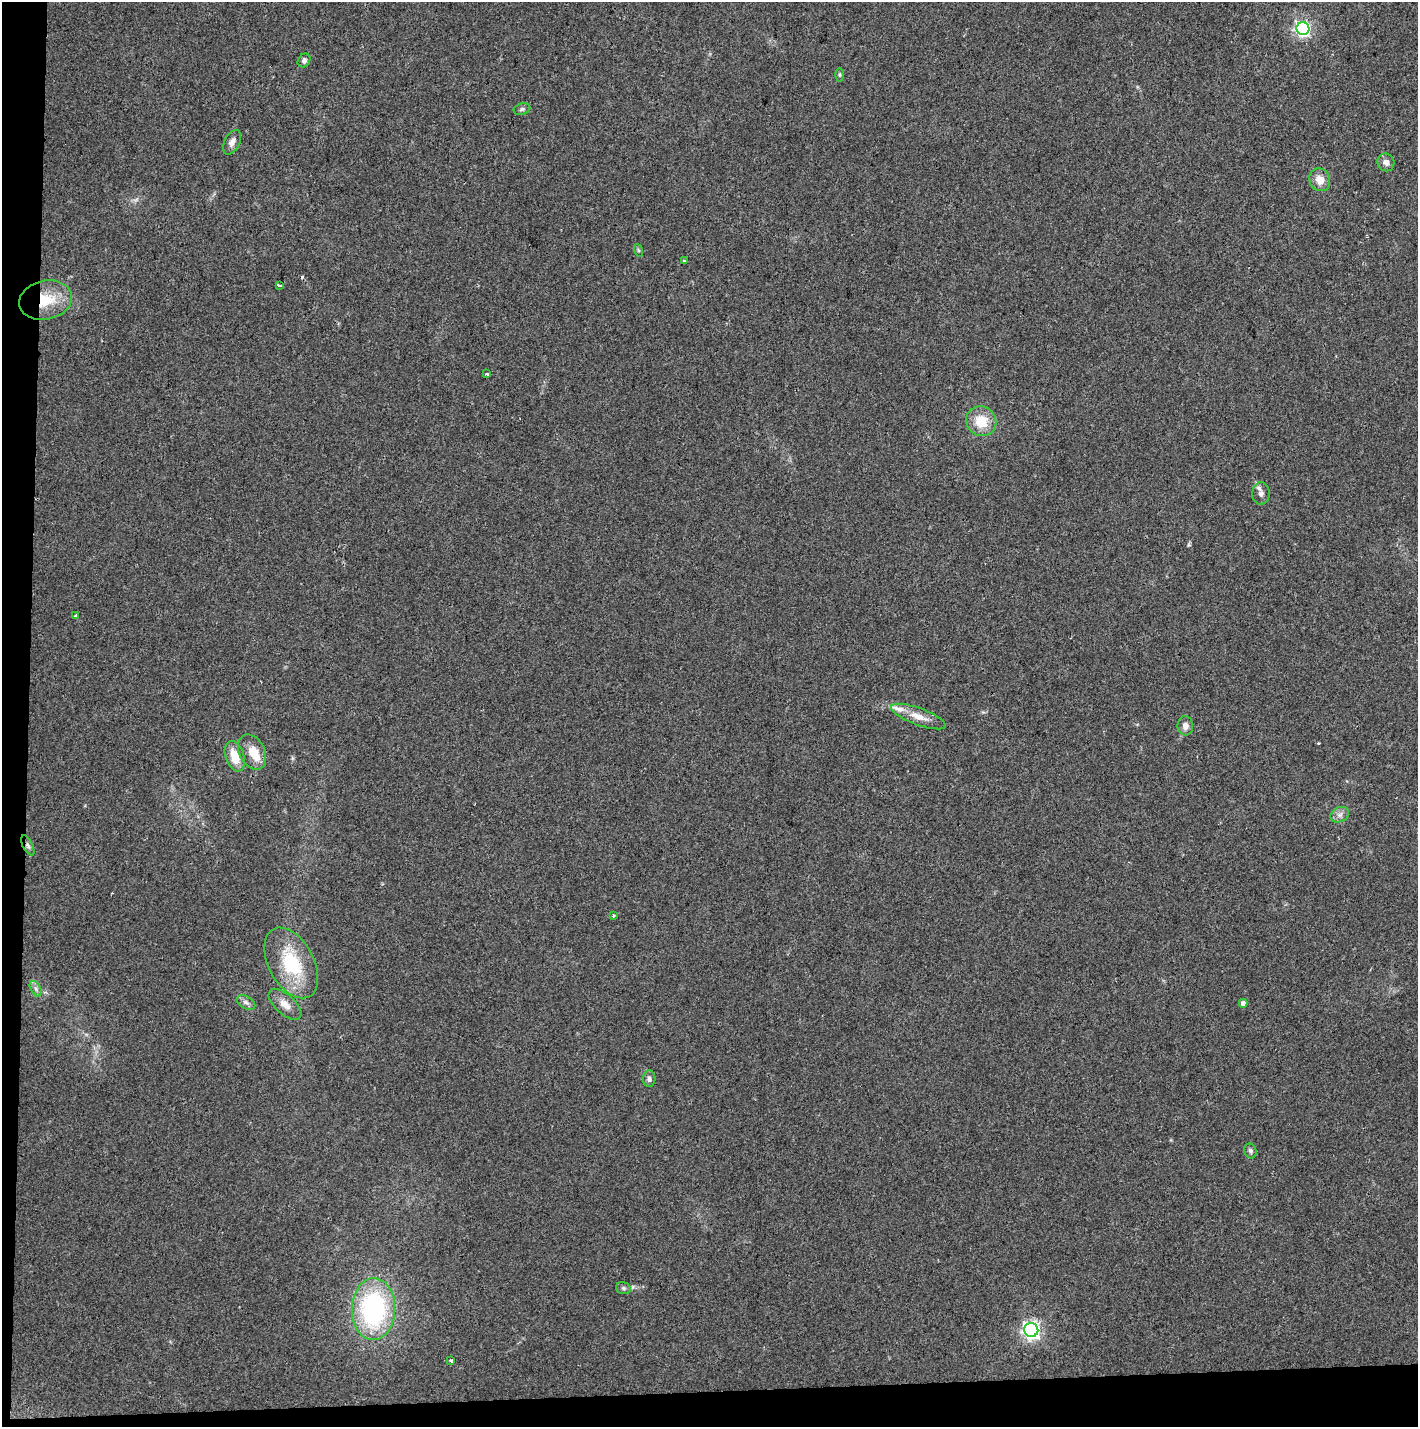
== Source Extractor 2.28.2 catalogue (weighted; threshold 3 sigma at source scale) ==
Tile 7 of 3 x 3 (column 1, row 3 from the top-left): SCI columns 7-1422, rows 116-1540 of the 4255 x 4507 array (HDU 1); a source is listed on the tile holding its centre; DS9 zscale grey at full resolution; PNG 1420 x 1429 px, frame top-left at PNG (2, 2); each listed source drawn as its Kron ellipse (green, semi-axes under 4 px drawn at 4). Shown black and unused: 4% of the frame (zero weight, under 2 of 3 exposures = <1% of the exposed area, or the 3 px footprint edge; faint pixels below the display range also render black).
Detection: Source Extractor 2.28.2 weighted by HDU 2 'WHT'; one run over the whole footprint, this tile lists its part. Background 0.0524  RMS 0.0071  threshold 0.0318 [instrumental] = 3 sigma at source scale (4.5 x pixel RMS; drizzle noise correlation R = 1.50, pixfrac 1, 0.0396/0.0396 arcsec/px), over >= 5 px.
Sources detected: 36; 1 cosmic-ray / hot-pixel residue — neither listed nor drawn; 2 inside a brighter listed object's ellipse — not listed separately; the other 33 listed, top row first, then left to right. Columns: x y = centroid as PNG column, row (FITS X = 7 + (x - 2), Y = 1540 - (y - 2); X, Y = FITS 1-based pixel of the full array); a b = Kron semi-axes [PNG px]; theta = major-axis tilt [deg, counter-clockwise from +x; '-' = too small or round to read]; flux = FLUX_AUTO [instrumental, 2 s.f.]
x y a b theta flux
1303 29 6 6 - 170
304 60 7 6 - 2
839 75 7 3 -90 0.98
522 109 8 5 16 1.6
232 142 13 7 62 3.7
1386 162 9 8 - 3.7
1320 180 12 10 -63 7.3
638 250 6 4 -71 0.96
684 260 4 3 - 1.1
279 285 4 2 - 1.5
46 300 27 19 13 25
487 374 3 3 - 1.9
981 421 15 14 - 17
1261 493 11 9 86 3.2
76 616 4 4 - 1
918 716 29 8 -20 9.5
1185 726 9 8 - 4.3
252 752 18 12 -63 13
235 756 15 9 -71 13
1340 815 9 7 27 3.2
28 845 11 5 -62 1.9
613 916 3 3 - 0.85
291 963 38 22 -62 45
36 989 8 5 -59 2.2
246 1002 10 6 -31 2.7
1243 1003 4 4 - 4.1
285 1004 20 9 -42 7.3
649 1079 8 6 88 2.2
1250 1151 7 6 - 1.8
623 1288 7 5 -17 1.6
373 1309 31 21 88 110
1031 1330 7 7 - 260
451 1360 3 3 - 2.1
Overlapping masked pixels (flux is a lower limit): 2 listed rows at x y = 46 300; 28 845